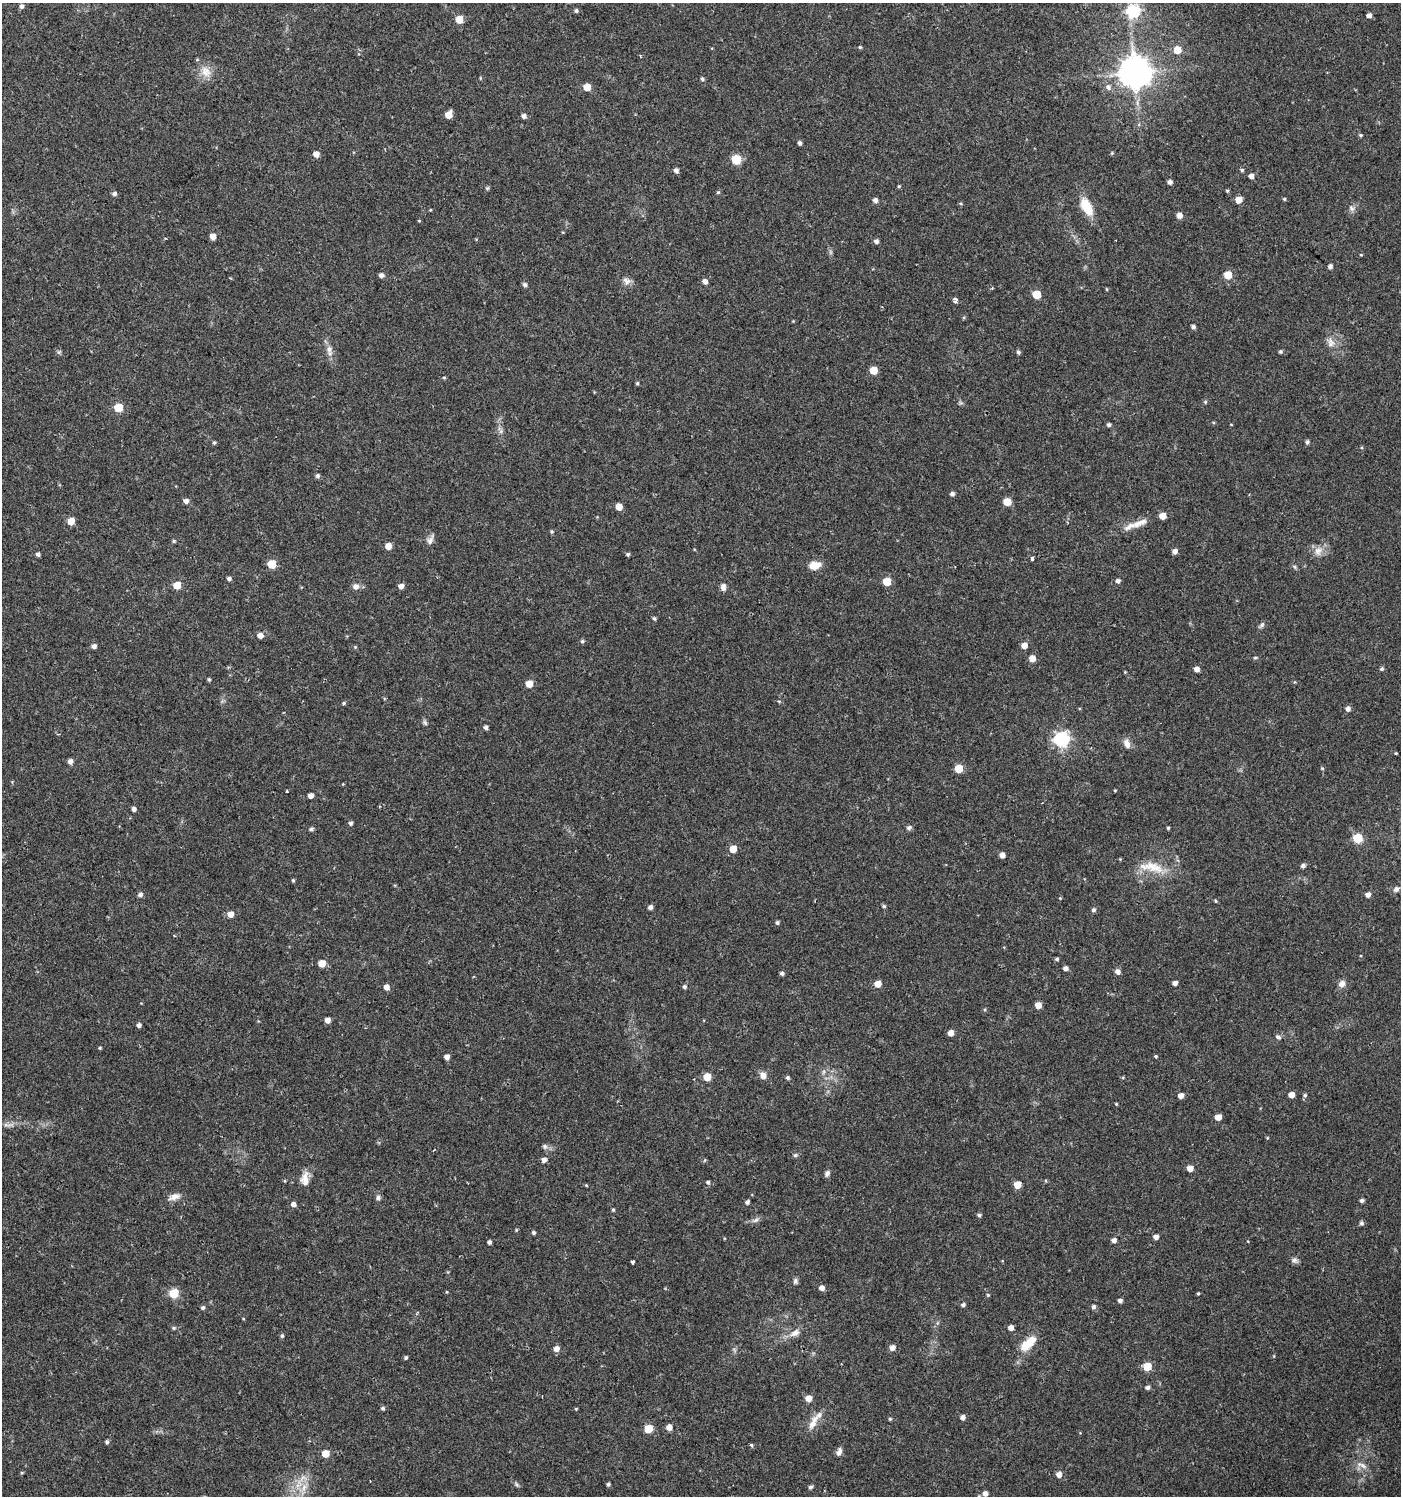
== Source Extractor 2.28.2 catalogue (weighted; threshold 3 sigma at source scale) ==
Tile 11 of 4 x 4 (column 3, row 3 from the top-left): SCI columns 3043-4441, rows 1496-2989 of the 6032 x 6001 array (HDU 1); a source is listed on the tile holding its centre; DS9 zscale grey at full resolution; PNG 1403 x 1498 px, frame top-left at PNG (2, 3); no overlay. Shown black and unused: <1% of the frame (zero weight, under 2 of 3 exposures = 1% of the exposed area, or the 3 px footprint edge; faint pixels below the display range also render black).
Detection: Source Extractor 2.28.2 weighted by HDU 2 'WHT'; one run over the whole footprint, this tile lists its part. Background 0.025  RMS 0.0041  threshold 0.0186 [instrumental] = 3 sigma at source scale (4.5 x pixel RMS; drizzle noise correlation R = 1.50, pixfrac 1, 0.0396/0.0396 arcsec/px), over >= 5 px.
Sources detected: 243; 2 too faint to see at this stretch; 2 cosmic-ray / hot-pixel residue — not listed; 5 inside a brighter listed object's ellipse — not listed separately; the other 234 listed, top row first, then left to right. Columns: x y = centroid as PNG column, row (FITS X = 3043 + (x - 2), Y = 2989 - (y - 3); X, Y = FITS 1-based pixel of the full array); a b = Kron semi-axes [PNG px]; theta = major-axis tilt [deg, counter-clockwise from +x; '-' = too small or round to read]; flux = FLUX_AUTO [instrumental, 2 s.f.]
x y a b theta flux
22 6 5 4 - 1.3
576 11 5 5 - 0.89
1133 11 6 6 - 58
1369 15 4 4 - 2
459 19 5 5 - 8.4
860 47 4 4 - 0.48
1177 50 6 5 - 6.4
640 55 3 3 - 0.5
206 72 17 13 -59 5.1
1135 72 9 9 - 810
480 78 5 3 - 0.36
702 79 5 4 - 0.81
587 87 5 5 - 7.5
1108 87 7 6 - 1.5
449 115 6 5 - 5.8
524 116 5 5 - 1.6
1360 135 5 4 - 0.56
800 143 4 4 - 1
1112 153 5 4 - 0.4
316 154 5 5 - 3.1
736 159 5 5 - 20
676 170 5 4 - 1.6
1242 170 5 4 - 0.69
1251 176 5 5 - 2
1170 182 4 4 - 1.6
899 186 4 4 - 0.48
487 188 6 5 - 0.59
1227 191 5 4 - 0.55
718 192 5 4 - 0.54
114 193 5 5 - 1.1
1284 199 5 4 - 0.52
875 200 5 5 - 1.5
1239 200 5 5 - 5
961 204 5 3 - 0.42
1086 206 16 8 -63 13
1351 208 9 6 -34 1.4
1179 215 5 5 - 2.8
419 221 5 3 - 0.35
213 237 5 5 - 3.7
876 241 5 5 - 1.2
1361 255 4 3 - 0.39
1330 266 4 4 - 1.6
381 275 5 5 - 1.6
1228 275 5 5 - 10
626 281 11 9 -56 2.2
705 281 5 5 - 2
525 284 5 4 - 1.1
1107 289 5 3 - 0.37
1036 294 5 5 - 11
955 301 5 4 - 5.3
1193 327 4 4 - 1.2
1331 342 15 10 -75 3.4
329 349 12 7 -75 2.5
59 352 5 5 - 0.67
1018 352 5 4 - 0.81
1281 352 4 4 - 0.71
873 370 5 5 - 9.4
444 377 4 4 - 0.46
637 383 5 4 - 0.53
1205 402 5 4 - 0.58
118 407 5 5 - 14
1109 425 4 4 - 0.93
501 431 7 4 72 0.89
214 442 4 4 - 0.64
1307 442 5 4 - 1
317 476 5 5 - 1.1
952 494 5 5 - 1.4
186 501 5 5 - 1.7
1007 502 5 5 - 8.9
619 507 5 5 - 5
1163 516 5 5 - 5.4
71 521 5 5 - 7
1131 525 26 8 29 4.4
552 531 5 5 - 0.59
430 540 12 8 59 2
174 541 5 4 - 0.52
388 546 5 5 - 4.7
1175 551 5 5 - 2.1
1318 551 13 11 61 3.6
38 554 4 4 - 1.1
628 554 5 4 - 0.78
1032 559 4 3 - 1.7
272 564 5 5 - 13
814 565 14 8 14 4.9
1294 567 7 4 -46 0.68
229 579 4 4 - 1.2
1118 581 5 5 - 1.3
887 582 5 5 - 11
177 585 5 5 - 8.6
355 586 8 7 - 2
401 586 5 5 - 2.1
723 587 9 6 -83 1.7
654 618 5 4 - 0.65
1262 625 9 5 51 1
260 635 6 5 - 2.7
582 641 5 5 - 0.75
1024 645 5 5 - 3.8
94 646 5 4 - 1.6
355 647 5 4 - 0.48
1032 658 5 5 - 4.1
1255 658 5 3 - 0.45
1197 669 4 4 - 2.6
1382 669 5 5 - 0.82
1125 672 4 4 - 0.33
209 679 5 4 - 0.54
529 684 5 5 - 6.3
343 703 5 4 - 0.57
1348 709 5 5 - 1.6
425 723 8 6 -58 0.9
486 727 4 4 - 1.2
1061 739 6 6 - 100
1127 744 12 7 -68 2.7
1396 753 3 2 - 0.37
70 761 5 5 - 1.9
1322 768 5 4 - 0.48
959 769 5 5 - 11
1115 790 3 3 - 0.35
287 791 3 2 - 0.36
311 796 5 4 - 2.2
134 809 5 4 - 1.3
350 823 5 4 - 0.93
909 828 7 6 - 0.98
1168 828 3 3 - 0.54
311 829 5 4 - 0.94
1358 838 5 5 - 21
733 849 5 5 - 7
1002 855 4 4 - 2.7
1303 866 5 5 - 1
1152 867 40 13 -9 10
293 880 4 4 - 0.57
1396 889 8 7 - 1.5
140 894 5 5 - 1.4
1368 894 5 4 - 2.2
1060 898 4 4 - 0.34
1215 901 4 3 - 0.51
884 906 5 4 - 0.65
650 907 5 4 - 1.5
1094 910 5 5 - 1.1
231 914 6 5 - 3.3
777 923 4 4 - 0.82
174 936 3 3 - 0.79
1057 959 4 4 - 0.67
322 963 5 5 - 6.2
1065 968 5 5 - 1.6
1118 971 6 5 - 1.9
782 973 5 4 - 0.94
1175 983 4 4 - 1.7
878 984 5 5 - 5.4
1342 984 9 8 - 2.2
386 987 5 5 - 2.8
684 987 5 5 - 0.9
1038 1005 5 5 - 4.5
327 1020 5 4 - 2.5
139 1025 5 4 - 1.2
951 1033 5 5 - 3.1
1278 1037 6 5 - 1.1
100 1048 4 4 - 0.45
1156 1056 4 3 - 0.56
447 1057 5 5 - 2
823 1072 6 4 71 0.8
763 1075 10 8 -51 2.3
707 1077 5 5 - 8.7
788 1078 5 4 - 0.8
1291 1095 5 4 - 3.5
1305 1095 5 5 - 0.78
1181 1096 5 5 - 2.6
1116 1104 3 3 - 0.39
1218 1117 5 4 - 4.2
9 1125 22 4 1 2.1
545 1146 7 6 - 1.1
795 1155 5 5 - 0.76
544 1160 5 5 - 1.8
1190 1168 5 5 - 3.6
827 1173 8 6 60 1.2
305 1179 17 10 80 3.9
285 1181 5 3 - 0.36
708 1182 6 5 - 0.82
586 1185 4 3 - 0.38
1017 1185 5 5 - 7.4
174 1197 16 8 18 2.9
378 1198 7 6 - 1.1
1362 1200 4 4 - 1.2
747 1202 4 4 - 1.2
293 1204 5 5 - 1.9
613 1210 4 4 - 0.52
979 1215 5 4 - 0.77
755 1220 11 5 24 1.3
1361 1223 6 5 - 0.81
516 1230 5 4 - 0.46
533 1233 4 4 - 0.77
1156 1237 5 4 - 2
1114 1240 4 4 - 1.9
489 1242 4 4 - 1.1
1294 1260 9 7 -22 1.3
632 1262 3 3 - 3
795 1281 8 6 76 1
822 1288 5 5 - 2.1
174 1293 6 5 - 20
1198 1293 4 3 - 0.47
988 1295 4 4 - 0.44
1120 1301 4 4 - 1.4
963 1305 5 5 - 0.95
1093 1307 5 5 - 1.1
203 1308 5 5 - 0.87
174 1328 6 4 21 0.63
1011 1328 5 4 - 2.4
795 1333 16 9 29 3.2
282 1336 5 4 - 0.8
1030 1342 16 11 42 6.9
892 1348 5 5 - 2.4
556 1349 6 5 - 2.4
406 1358 4 4 - 0.67
1147 1366 5 5 - 11
1147 1387 5 4 - 1.2
809 1398 5 5 - 4
383 1408 5 5 - 0.79
576 1409 4 3 - 0.38
963 1417 5 5 - 1.7
890 1419 4 4 - 0.51
814 1420 13 10 60 3.5
669 1427 5 5 - 3.3
648 1429 5 5 - 12
107 1442 4 4 - 0.88
751 1445 3 3 - 0.8
839 1452 9 6 72 1.8
325 1454 5 5 - 6.8
1362 1465 17 6 -25 2.6
22 1473 4 4 - 0.46
1059 1474 5 5 - 2.7
516 1484 8 4 -46 0.82
608 1484 4 4 - 0.77
304 1487 14 8 75 4.1
811 1487 5 5 - 0.96
985 1493 5 5 - 2